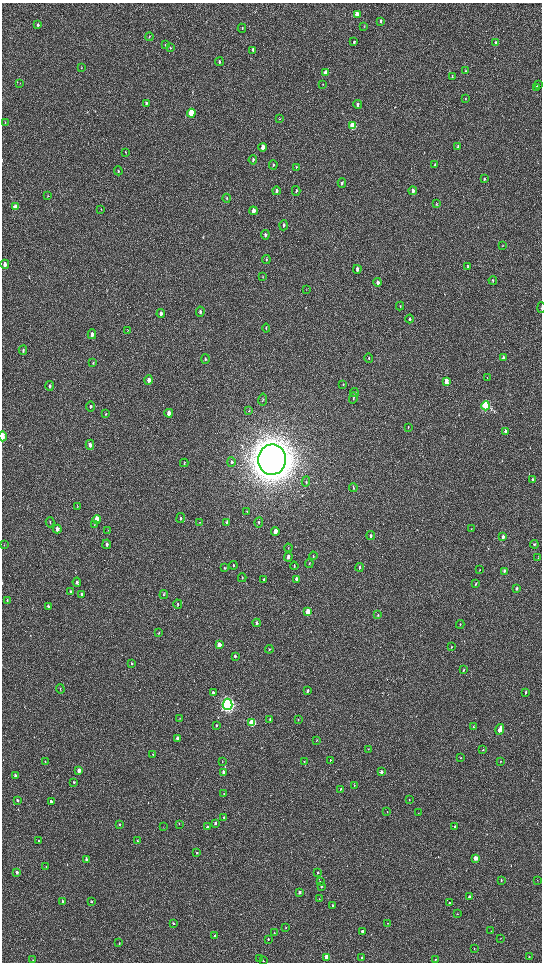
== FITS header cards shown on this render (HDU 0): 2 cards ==
NAXIS1  =                 1080 / length of data axis 1
NAXIS2  =                 1920 / length of data axis 2

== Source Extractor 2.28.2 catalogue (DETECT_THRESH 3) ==
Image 1080 x 1920 px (HDU 0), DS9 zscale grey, zoomed out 1/2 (1 PNG px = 2 x 2 image px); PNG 544 x 964 px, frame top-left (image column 1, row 1919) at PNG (2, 3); each listed source drawn as its Kron ellipse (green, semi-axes under 4 px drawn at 4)
Background 511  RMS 33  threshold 99.6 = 3 sigma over >= 5 px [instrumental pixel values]
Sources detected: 227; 1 cannot appear on this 1/2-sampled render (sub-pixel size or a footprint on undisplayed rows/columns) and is neither listed nor drawn; the other 226 listed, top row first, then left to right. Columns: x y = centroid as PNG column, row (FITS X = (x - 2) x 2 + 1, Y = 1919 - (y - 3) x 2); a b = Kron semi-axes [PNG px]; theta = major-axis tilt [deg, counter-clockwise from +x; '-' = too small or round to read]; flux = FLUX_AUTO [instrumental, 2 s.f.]
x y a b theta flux
357 14 4 3 - 1.4e+05
381 21 4 3 - 1.5e+04
38 25 3 2 - 1.3e+04
364 26 3 2 - 2.6e+03
242 28 4 2 - 5.1e+03
149 37 4 3 - 4.6e+03
354 42 3 2 - 7.6e+03
496 43 4 2 - 1.4e+04
166 45 3 2 - 3.8e+03
170 48 3 3 - 4.9e+03
253 50 3 2 - 9.8e+03
219 62 4 3 - 1.2e+04
81 68 3 2 - 3.8e+03
466 71 3 2 - 5.6e+03
325 72 4 3 - 5.0e+04
452 76 3 2 - 4.9e+03
20 83 3 2 - 2.1e+03
323 84 3 3 - 4.5e+03
538 85 4 3 - 7.6e+03
537 87 4 2 - 1.3e+04
465 98 3 2 - 2.9e+03
146 103 3 3 - 1.2e+04
358 104 4 3 - 1.8e+04
191 113 4 3 - 3.9e+05
279 119 3 3 - 3.3e+03
5 123 3 2 - 3.3e+03
353 126 4 3 - 3.3e+05
263 147 4 3 - 7.1e+04
458 147 4 2 - 2.4e+04
126 152 3 2 - 2.4e+03
253 160 4 3 - 1.0e+04
273 165 4 3 - 8.4e+03
435 165 4 2 - 1.2e+04
296 167 3 2 - 4.4e+03
118 171 4 3 - 6.8e+03
484 179 4 2 - 8.2e+03
342 183 5 3 - 9.8e+03
276 191 4 3 - 2.4e+04
296 191 5 3 - 1.1e+04
413 191 4 3 - 3.2e+04
48 195 4 2 - 3.1e+03
227 198 4 3 - 6.0e+03
436 203 4 2 - 4.6e+03
15 207 4 3 - 6.7e+04
101 209 3 2 - 2.8e+03
253 211 4 3 - 4.3e+04
284 225 5 3 - 1.1e+04
265 235 4 3 - 1.3e+04
503 245 3 2 - 2.9e+03
266 260 4 3 - 5.7e+03
5 264 4 3 - 3.5e+04
468 266 4 2 - 9.8e+03
357 269 4 3 - 2.5e+04
263 277 3 2 - 4.3e+03
493 280 4 2 - 7.3e+03
378 282 4 3 - 3.3e+04
306 289 3 2 - 2.5e+03
400 306 4 2 - 3.9e+03
541 308 5 1 - 5.1e+03
200 312 5 3 - 1.4e+04
161 313 4 3 - 2.5e+04
409 319 4 3 - 1.2e+04
266 328 4 2 - 4.6e+03
128 330 4 2 - 3.4e+03
92 334 5 3 - 3.0e+04
23 350 5 3 - 1.0e+04
503 357 4 3 - 1.1e+04
369 358 4 3 - 5.1e+03
205 359 5 3 - 6.8e+03
93 363 4 3 - 5.0e+03
487 378 3 1 - 2.7e+03
149 380 5 3 - 3.6e+04
446 381 4 3 - 7.3e+04
343 384 3 3 - 5.5e+03
49 386 5 3 - 1.0e+04
354 392 4 3 - 8.5e+03
353 398 5 3 - 6.4e+03
263 399 6 2 80 5.1e+03
486 406 4 3 - 9.1e+05
90 407 5 3 - 8.7e+03
249 411 4 3 - 4.2e+03
169 413 4 3 - 5.2e+04
106 414 4 3 - 4.2e+03
408 427 3 2 - 3.5e+03
505 431 4 2 - 2.0e+04
3 436 5 2 - 1.1e+05
90 445 5 3 - 3.2e+04
272 460 15 14 - 2.2e+07
231 462 5 3 - 9.7e+03
184 463 4 2 - 4.6e+03
532 479 3 2 - 7.6e+03
306 482 5 3 - 6.6e+03
353 487 4 3 - 6.4e+03
77 506 4 2 - 3.3e+03
247 511 4 2 - 4.1e+03
180 518 5 3 - 8.4e+03
97 519 4 3 - 1.3e+05
50 522 5 2 - 4.0e+03
200 522 3 3 - 4.1e+03
226 522 4 3 - 9.2e+03
259 522 5 3 - 7.1e+03
94 525 4 3 - 5.3e+03
471 528 4 2 - 2.8e+03
57 529 4 3 - 4.2e+04
108 530 3 2 - 2.8e+03
275 531 4 3 - 7.1e+04
371 536 4 3 - 1.5e+04
503 537 4 2 - 2.4e+04
107 544 4 3 - 1.5e+04
534 544 4 2 - 8.7e+03
4 545 3 2 - 3.1e+03
288 548 4 2 - 4.5e+03
313 556 4 3 - 4.6e+03
288 557 4 3 - 2.2e+04
538 557 3 2 - 2.2e+03
309 563 4 2 - 4.7e+03
233 565 4 3 - 5.6e+03
294 566 4 2 - 5.1e+03
360 567 4 3 - 7.7e+03
224 568 3 3 - 5.5e+03
480 570 3 2 - 3.2e+03
504 571 4 2 - 1.3e+04
242 578 4 2 - 4.0e+03
296 579 4 3 - 1.4e+04
264 580 4 2 - 1.1e+04
77 582 5 3 - 1.4e+04
476 584 4 3 - 7.1e+03
517 588 3 2 - 1.9e+04
70 591 4 3 - 4.6e+03
82 594 4 3 - 1.1e+04
164 594 4 3 - 6.6e+03
7 601 3 3 - 4.7e+03
178 604 5 3 - 7.7e+03
48 606 4 2 - 1.2e+04
308 612 4 3 - 2.1e+05
378 615 4 2 - 5.8e+03
257 623 4 3 - 1.6e+04
460 624 4 3 - 5.5e+03
159 633 4 3 - 5.3e+03
219 645 4 3 - 8.8e+04
451 647 3 2 - 4.5e+03
269 649 4 3 - 6.7e+03
235 656 4 3 - 1.2e+04
132 663 4 3 - 7.1e+03
464 670 3 2 - 6.3e+03
60 689 5 2 - 4.0e+03
307 691 3 2 - 9.7e+03
526 692 3 2 - 1.2e+04
213 693 4 3 - 1.7e+04
227 704 6 5 - 2.8e+06
180 719 3 2 - 3.4e+03
270 719 4 3 - 6.0e+03
298 720 3 2 - 3.3e+03
252 723 4 3 - 4.8e+05
216 725 3 3 - 6.9e+03
473 727 3 2 - 6.7e+03
500 730 5 2 - 6.7e+04
178 738 3 3 - 3.6e+04
316 740 3 2 - 4.2e+03
368 749 3 2 - 2.9e+03
483 750 3 2 - 4.2e+03
153 755 3 2 - 4.5e+03
460 758 3 2 - 4.6e+03
330 760 3 1 - 1.3e+04
45 761 3 2 - 2.4e+03
501 761 2 2 - 3.3e+03
222 762 4 2 - 2.7e+03
304 762 3 2 - 3.6e+03
79 771 3 3 - 4.1e+04
224 772 3 3 - 3.7e+04
381 772 3 2 - 2.6e+04
15 775 3 2 - 1.3e+04
74 782 3 2 - 7.6e+03
354 786 3 2 - 2.9e+03
341 789 3 2 - 4.7e+03
224 794 3 2 - 2.6e+03
409 799 2 2 - 3.2e+03
17 800 3 3 - 1.1e+04
51 802 3 3 - 2.5e+04
387 812 3 2 - 3.0e+03
418 813 2 2 - 1.9e+03
224 817 3 2 - 1.0e+04
215 823 3 2 - 2.1e+04
120 824 4 3 - 6.1e+03
179 824 3 2 - 3.1e+03
163 827 3 2 - 1.9e+03
207 827 3 2 - 1.1e+04
455 827 3 2 - 1.9e+04
38 841 3 2 - 9.5e+03
137 841 3 2 - 7.2e+03
197 853 3 2 - 7.1e+03
475 858 3 2 - 1.1e+05
86 859 3 2 - 1.6e+04
46 866 3 2 - 4.1e+03
17 872 3 2 - 2.3e+04
318 873 3 2 - 8.2e+03
501 880 2 2 - 8.3e+03
537 880 3 2 - 2.0e+03
320 882 3 3 - 8.9e+03
321 886 3 3 - 9.6e+03
299 892 3 3 - 1.9e+04
469 897 3 2 - 1.4e+04
319 899 2 2 - 2.9e+03
63 901 3 2 - 1.3e+04
92 902 2 2 - 5.4e+03
449 903 3 2 - 6.4e+03
333 905 3 3 - 1.4e+04
457 914 2 1 - 2.1e+03
173 923 3 3 - 7.5e+03
388 923 3 2 - 3.7e+03
286 927 3 2 - 5.7e+03
362 931 3 2 - 2.7e+04
491 931 2 2 - 3.4e+03
274 933 3 2 - 2.1e+03
215 936 3 2 - 6.0e+04
501 938 2 2 - 2.1e+03
268 939 3 2 - 6.8e+03
119 943 2 2 - 4.4e+03
474 949 3 2 - 2.9e+03
327 957 3 3 - 4.1e+05
362 957 3 2 - 7.0e+03
529 957 3 2 - 5.2e+03
259 958 3 2 - 3.3e+03
435 959 3 2 - 5.6e+03
33 960 3 2 - 3.4e+03
263 961 2 2 - 7.3e+03
At the frame edge (FLAGS 8, measured only in part): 2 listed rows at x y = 541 308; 3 436
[1 sub-pixel or undisplayed-footprint detection neither listed nor drawn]